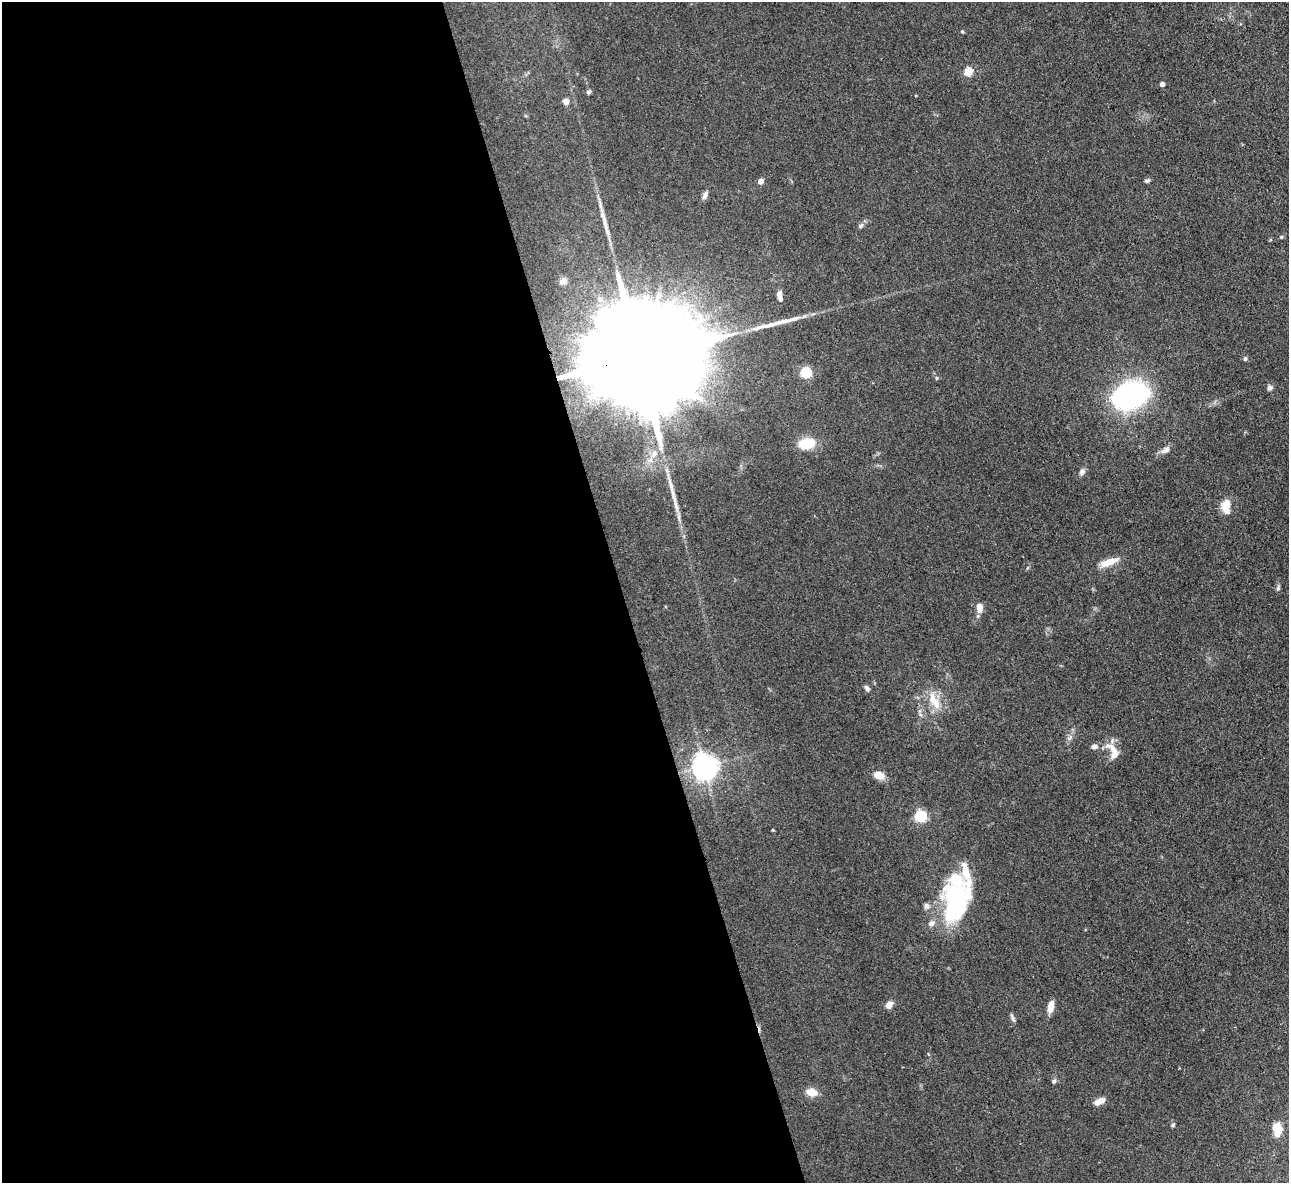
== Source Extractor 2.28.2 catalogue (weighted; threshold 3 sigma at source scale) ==
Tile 9 of 4 x 4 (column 1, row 3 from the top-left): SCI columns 1-1287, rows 1447-2627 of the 5147 x 5132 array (HDU 1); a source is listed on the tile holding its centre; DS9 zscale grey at full resolution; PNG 1291 x 1185 px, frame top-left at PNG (2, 2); no overlay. Shown black and unused: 48% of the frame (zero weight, under 3 of 4 exposures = <1% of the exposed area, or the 3 px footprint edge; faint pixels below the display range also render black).
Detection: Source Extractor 2.28.2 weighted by HDU 2 'WHT'; one run over the whole footprint, this tile lists its part. Background 0.0862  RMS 0.0069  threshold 0.0309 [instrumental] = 3 sigma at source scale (4.5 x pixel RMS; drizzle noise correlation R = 1.50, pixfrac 1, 0.05/0.05 arcsec/px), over >= 5 px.
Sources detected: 56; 3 inside a brighter object's white glare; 3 long thin detections or spike segments (spike, bleed or trail) — not listed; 5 inside a brighter listed object's ellipse — not listed separately; the other 45 listed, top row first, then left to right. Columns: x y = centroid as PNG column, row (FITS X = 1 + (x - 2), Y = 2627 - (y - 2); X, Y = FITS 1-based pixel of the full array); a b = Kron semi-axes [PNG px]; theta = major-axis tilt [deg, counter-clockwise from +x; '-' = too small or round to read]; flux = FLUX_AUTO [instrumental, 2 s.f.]
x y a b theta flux
962 31 5 4 - 0.74
968 72 5 5 - 27
1162 84 4 4 - 3.6
589 92 6 5 - 1.4
566 101 5 5 - 5.2
1147 181 8 4 9 1.2
760 182 4 4 - 5.7
705 195 10 6 66 2.5
861 226 9 5 45 1.9
1281 237 5 4 - 0.8
563 281 10 7 22 3.2
780 296 10 5 -79 5
640 358 60 22 11 46000
1245 358 6 5 - 1.2
806 373 5 5 - 65
936 378 6 4 -89 0.77
1270 388 8 7 - 2
1130 396 33 21 18 150
807 444 15 10 13 22
1165 450 12 7 34 3.6
654 453 11 8 83 4.6
1082 472 9 7 63 2.2
1225 506 13 7 -85 13
1109 562 23 7 20 9.4
1278 588 8 4 70 1.3
979 607 10 7 -87 5.5
867 688 8 5 -61 2
934 701 29 11 -63 13
1070 737 10 4 59 2.1
1094 746 8 6 5 2.6
1113 750 22 9 -49 8.2
705 766 8 8 - 550
878 775 11 8 -20 7.8
920 816 5 5 - 80
773 830 3 3 - 0.62
955 901 43 25 71 97
927 906 9 8 - 2.6
889 1005 10 7 47 3.8
1051 1007 13 6 79 6.4
1013 1018 11 4 -67 1.8
1054 1081 6 5 - 1.4
811 1092 10 7 -14 10
1100 1101 12 6 25 5.2
1173 1125 6 4 18 1
1278 1133 25 9 77 5.7
Overlapping masked pixels (flux is a lower limit): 1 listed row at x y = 640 358